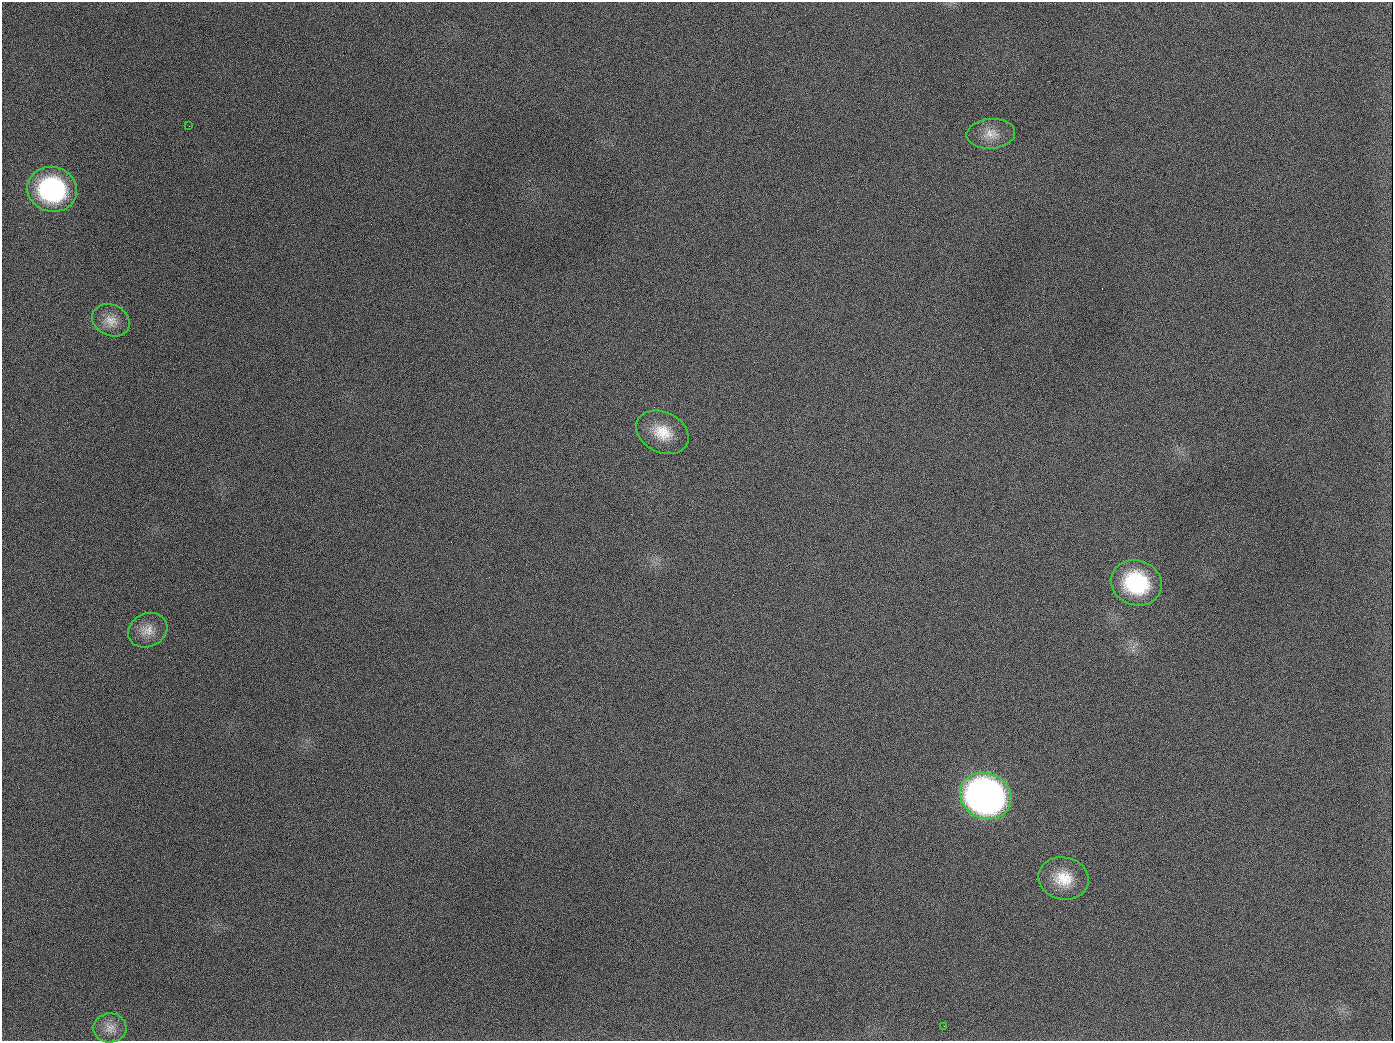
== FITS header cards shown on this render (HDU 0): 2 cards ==
NAXIS1  =                 1391
NAXIS2  =                 1039

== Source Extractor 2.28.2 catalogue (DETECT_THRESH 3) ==
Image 1391 x 1039 px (HDU 0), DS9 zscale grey, 1 PNG px = 1 image px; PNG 1395 x 1043 px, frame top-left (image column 1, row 1039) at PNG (2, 2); each listed source drawn as its Kron ellipse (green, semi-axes under 4 px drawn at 4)
Background 1880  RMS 79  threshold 236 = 3 sigma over >= 5 px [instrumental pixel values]
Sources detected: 11; all 11 listed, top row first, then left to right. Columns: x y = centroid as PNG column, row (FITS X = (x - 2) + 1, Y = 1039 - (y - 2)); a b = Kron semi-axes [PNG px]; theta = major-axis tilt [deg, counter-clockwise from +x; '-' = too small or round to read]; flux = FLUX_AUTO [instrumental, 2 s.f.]
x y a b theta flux
189 126 2 2 - 6.1e+03
991 134 24 15 5 8.6e+04
52 189 25 22 -13 7.4e+05
111 320 19 15 -26 7.7e+04
662 432 27 20 -26 1.5e+05
1136 583 26 22 -20 4.7e+05
148 630 20 16 26 7.9e+04
986 796 26 23 -22 3.3e+06
1064 878 25 21 -11 1.6e+05
944 1026 3 2 - 4.0e+03
110 1028 16 14 1 5.9e+04